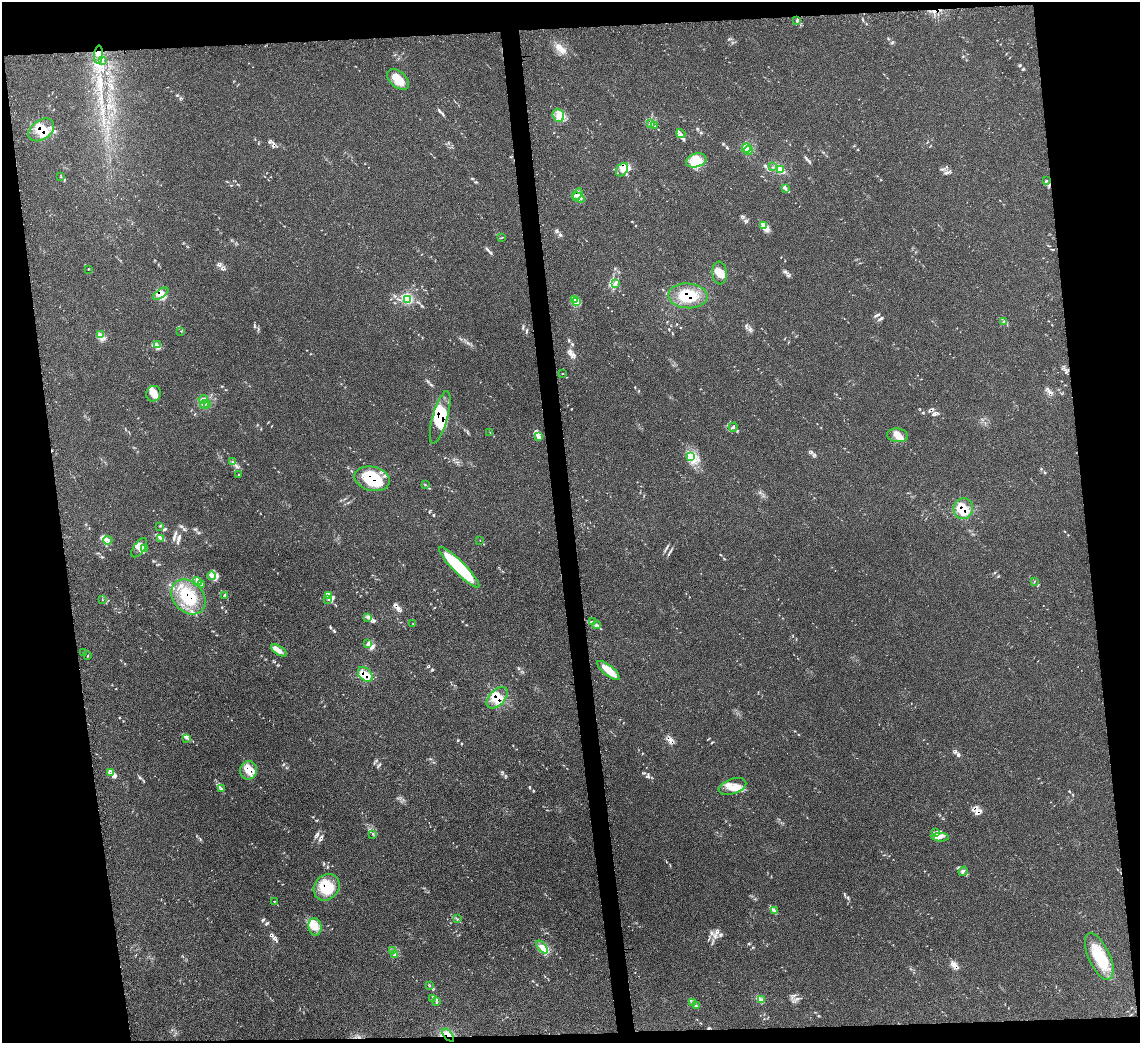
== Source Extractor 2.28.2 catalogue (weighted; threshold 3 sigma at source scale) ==
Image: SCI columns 14-4562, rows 290-4450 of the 4618 x 4597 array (HDU 1 of 3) = the unmasked area's bounding box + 8 px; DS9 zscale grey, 4 x 4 block average (1 PNG px = mean of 4 x 4 image px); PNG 1142 x 1045 px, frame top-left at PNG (2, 2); each listed source drawn as its Kron ellipse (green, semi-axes under 4 px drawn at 4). Shown black and unused: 15% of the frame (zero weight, under 3 of 4 exposures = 5% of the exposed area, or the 3 px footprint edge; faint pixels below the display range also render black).
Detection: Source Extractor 2.28.2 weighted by HDU 2 'WHT'. Background 0.065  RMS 0.0054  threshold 0.0245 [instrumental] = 3 sigma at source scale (4.5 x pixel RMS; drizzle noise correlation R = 1.50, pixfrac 1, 0.05/0.05 arcsec/px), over >= 5 px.
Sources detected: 133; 7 cosmic-ray / hot-pixel residue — neither listed nor drawn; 4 coinciding with a brighter row at this scale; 20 inside a brighter listed object's ellipse — not listed separately; the other 102 listed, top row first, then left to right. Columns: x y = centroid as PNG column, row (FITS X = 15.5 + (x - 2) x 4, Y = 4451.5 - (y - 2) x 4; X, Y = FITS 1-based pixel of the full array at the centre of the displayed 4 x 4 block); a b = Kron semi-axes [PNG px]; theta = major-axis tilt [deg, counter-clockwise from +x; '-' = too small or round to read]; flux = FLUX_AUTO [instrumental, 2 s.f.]
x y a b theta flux
797 21 4 2 - 3.2
98 55 9 3 85 18
102 60 2 2 - 1.2
398 79 13 8 -40 48
558 115 6 5 - 22
650 124 2 2 - 2.3
655 126 2 2 - 0.99
41 130 14 9 35 63
681 134 5 2 - 5.3
746 148 5 2 - 7.6
748 150 4 2 - 7.7
696 160 10 6 18 38
772 167 2 2 - 1.1
622 170 7 5 54 21
781 170 2 2 - 3.7
60 177 2 2 - 1
1047 181 2 2 - 1.1
786 189 2 2 - 2.3
577 194 6 3 59 13
579 198 6 3 -35 12
763 225 3 3 - 6.2
501 238 2 2 - 1.3
89 269 2 2 - 1.4
719 273 11 7 -84 32
615 284 3 2 - 1.5
161 294 9 4 33 18
688 296 19 12 -3 93
574 299 4 2 - 6.8
407 300 4 4 - 11
577 302 3 2 - 5.1
1004 322 2 2 - 1.7
181 331 2 2 - 0.93
100 334 4 3 - 6.5
157 345 2 2 - 1.8
563 374 2 2 - 1.1
154 394 8 7 - 25
203 399 4 2 - 3.3
205 404 4 2 - 4.6
208 405 3 2 - 2.8
440 417 27 7 74 120
733 427 5 3 - 4.1
490 432 2 2 - 0.93
898 435 10 6 -6 29
539 437 2 2 - 3.5
691 457 2 2 - 2.4
232 462 2 2 - 1.8
239 475 2 2 - 1
372 479 18 12 -13 150
425 484 2 2 - 1.2
963 509 10 9 - 47
160 526 2 2 - 1.1
161 538 3 2 - 3
108 540 4 3 - 7.8
480 540 2 2 - 0.67
139 548 11 5 54 24
145 548 3 2 - 3.5
459 567 28 6 -45 270
211 576 4 2 - 4.8
197 581 4 4 - 9.3
1034 582 2 2 - 1.1
202 584 3 2 - 2.1
328 595 3 2 - 5.5
224 596 3 2 - 2.8
188 597 19 15 -48 120
328 599 2 2 - 1.1
102 600 2 2 - 0.75
368 617 2 2 - 2.2
593 621 2 2 - 2.4
413 624 2 2 - 1.2
597 625 4 2 - 4.4
368 644 2 2 - 1.6
279 650 9 4 -34 15
84 652 3 2 - 1.9
88 655 2 2 - 1.3
609 670 14 5 -38 49
365 674 9 6 -44 24
497 698 13 7 44 48
186 738 3 2 - 2.3
249 770 9 8 - 33
111 773 2 2 - 1.3
732 786 14 7 18 41
221 789 2 2 - 1.2
936 832 3 2 - 3.7
373 834 2 2 - 1.2
940 837 8 3 -2 11
963 871 5 2 - 4
327 887 14 12 48 91
274 901 2 2 - 1.4
775 911 3 2 - 2.9
457 919 2 2 - 1.5
315 927 9 6 -79 27
542 947 7 4 -48 17
392 951 2 2 - 2
395 954 3 2 - 1.8
1099 956 25 11 -65 110
429 986 2 2 - 1
433 998 2 2 - 2.6
761 1000 2 2 - 2.5
436 1002 3 2 - 1.5
693 1002 4 2 - 4.6
696 1006 3 2 - 2.2
448 1035 8 3 -48 15
Overlapping masked pixels (flux is a lower limit): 15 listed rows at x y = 98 55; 41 130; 577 194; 579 198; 161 294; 688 296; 440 417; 372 479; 963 509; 188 597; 365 674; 497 698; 249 770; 327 887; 448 1035
Diffuse or blended objects may show on this block-average render without a row.